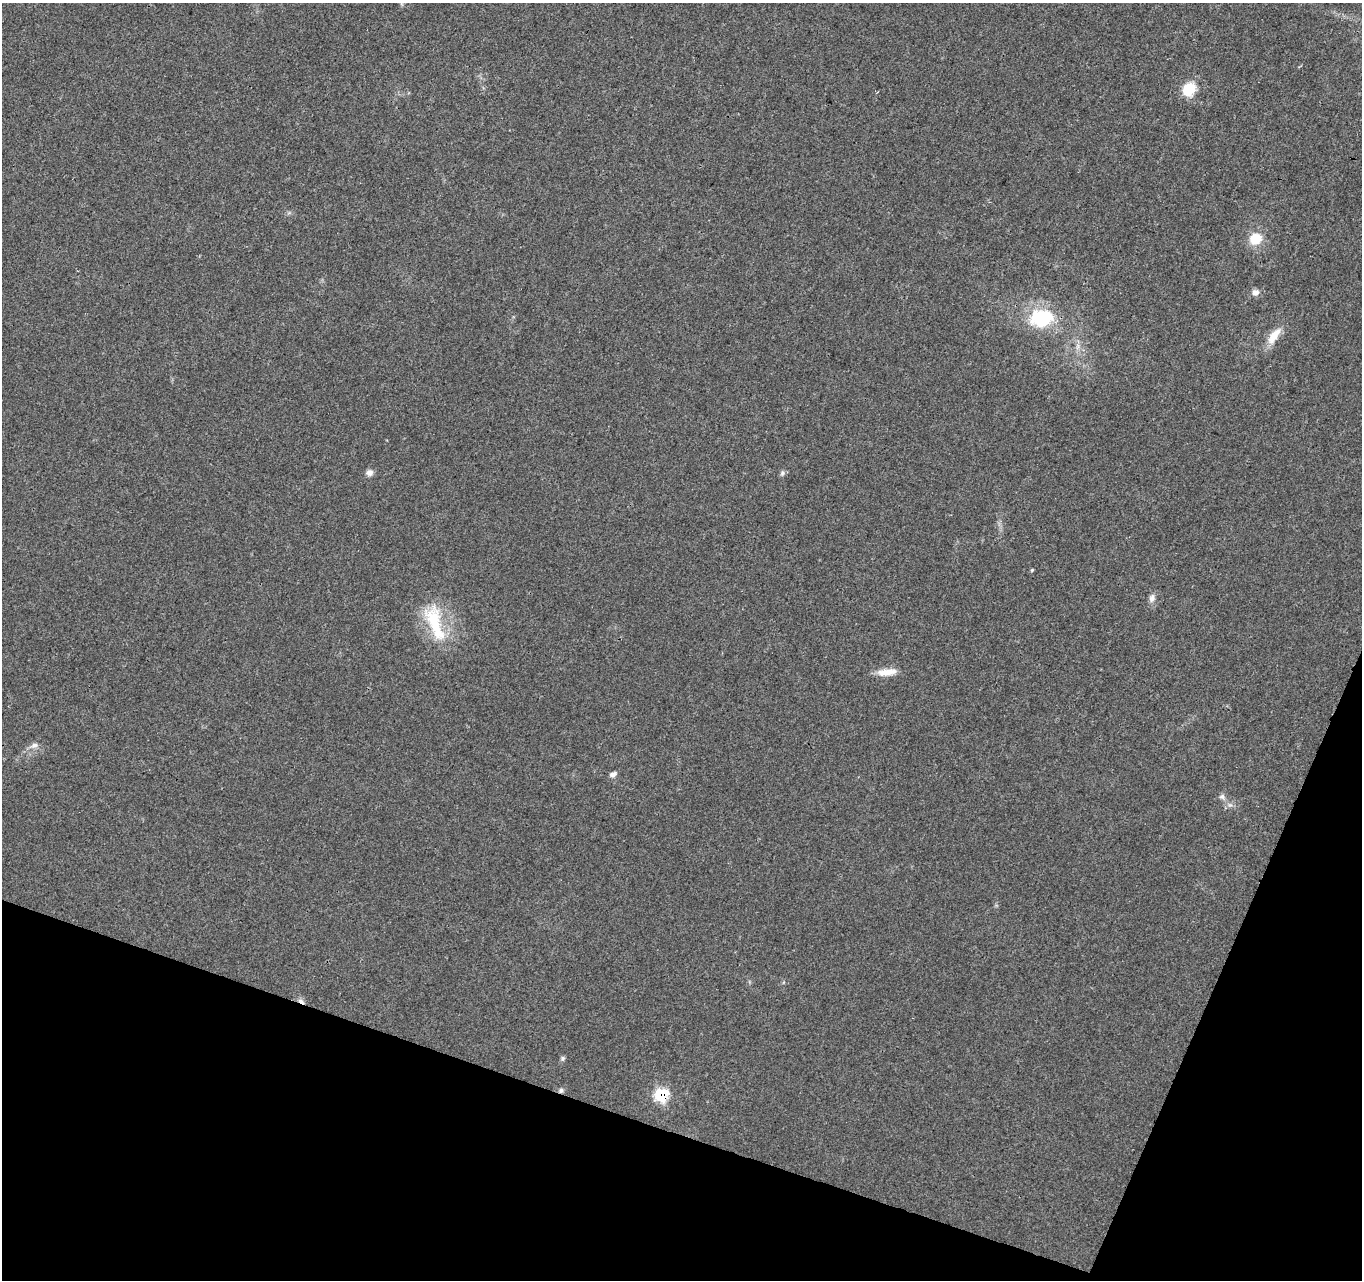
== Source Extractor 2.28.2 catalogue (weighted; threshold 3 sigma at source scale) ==
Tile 15 of 4 x 4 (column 3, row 4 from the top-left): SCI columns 2798-4157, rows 334-1611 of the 5588 x 5718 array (HDU 1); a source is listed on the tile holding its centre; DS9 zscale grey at full resolution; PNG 1364 x 1282 px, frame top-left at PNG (2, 3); no overlay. Shown black and unused: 17% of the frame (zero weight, under 3 of 4 exposures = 6% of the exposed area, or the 3 px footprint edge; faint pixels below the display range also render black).
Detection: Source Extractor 2.28.2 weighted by HDU 2 'WHT'; one run over the whole footprint, this tile lists its part. Background 0.0208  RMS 0.0037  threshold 0.0165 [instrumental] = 3 sigma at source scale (4.5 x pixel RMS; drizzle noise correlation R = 1.50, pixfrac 1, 0.0396/0.0396 arcsec/px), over >= 5 px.
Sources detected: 19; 1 inside a brighter object's white glare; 1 cosmic-ray / hot-pixel residue — not listed; the other 17 listed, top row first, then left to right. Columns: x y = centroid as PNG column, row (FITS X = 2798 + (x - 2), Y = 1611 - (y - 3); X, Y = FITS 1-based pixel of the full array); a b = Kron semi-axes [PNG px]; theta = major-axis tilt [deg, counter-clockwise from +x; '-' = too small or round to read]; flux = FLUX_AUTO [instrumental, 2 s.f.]
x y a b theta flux
1189 89 10 9 - 15
1255 239 14 11 27 8.3
1255 292 10 9 - 1.8
1040 320 35 22 -26 19
1274 336 27 11 54 5.8
369 473 8 7 - 1.9
782 473 7 6 - 0.86
1032 570 5 4 - 0.38
1152 598 12 8 74 1.8
435 623 58 20 -72 21
887 672 26 8 6 4.8
34 745 12 7 16 1.8
613 774 8 6 30 1.4
1222 797 9 7 -15 1.3
563 1058 6 6 - 0.77
561 1090 7 6 - 0.99
661 1094 9 8 - 27
Overlapping masked pixels (flux is a lower limit): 2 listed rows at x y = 561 1090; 661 1094